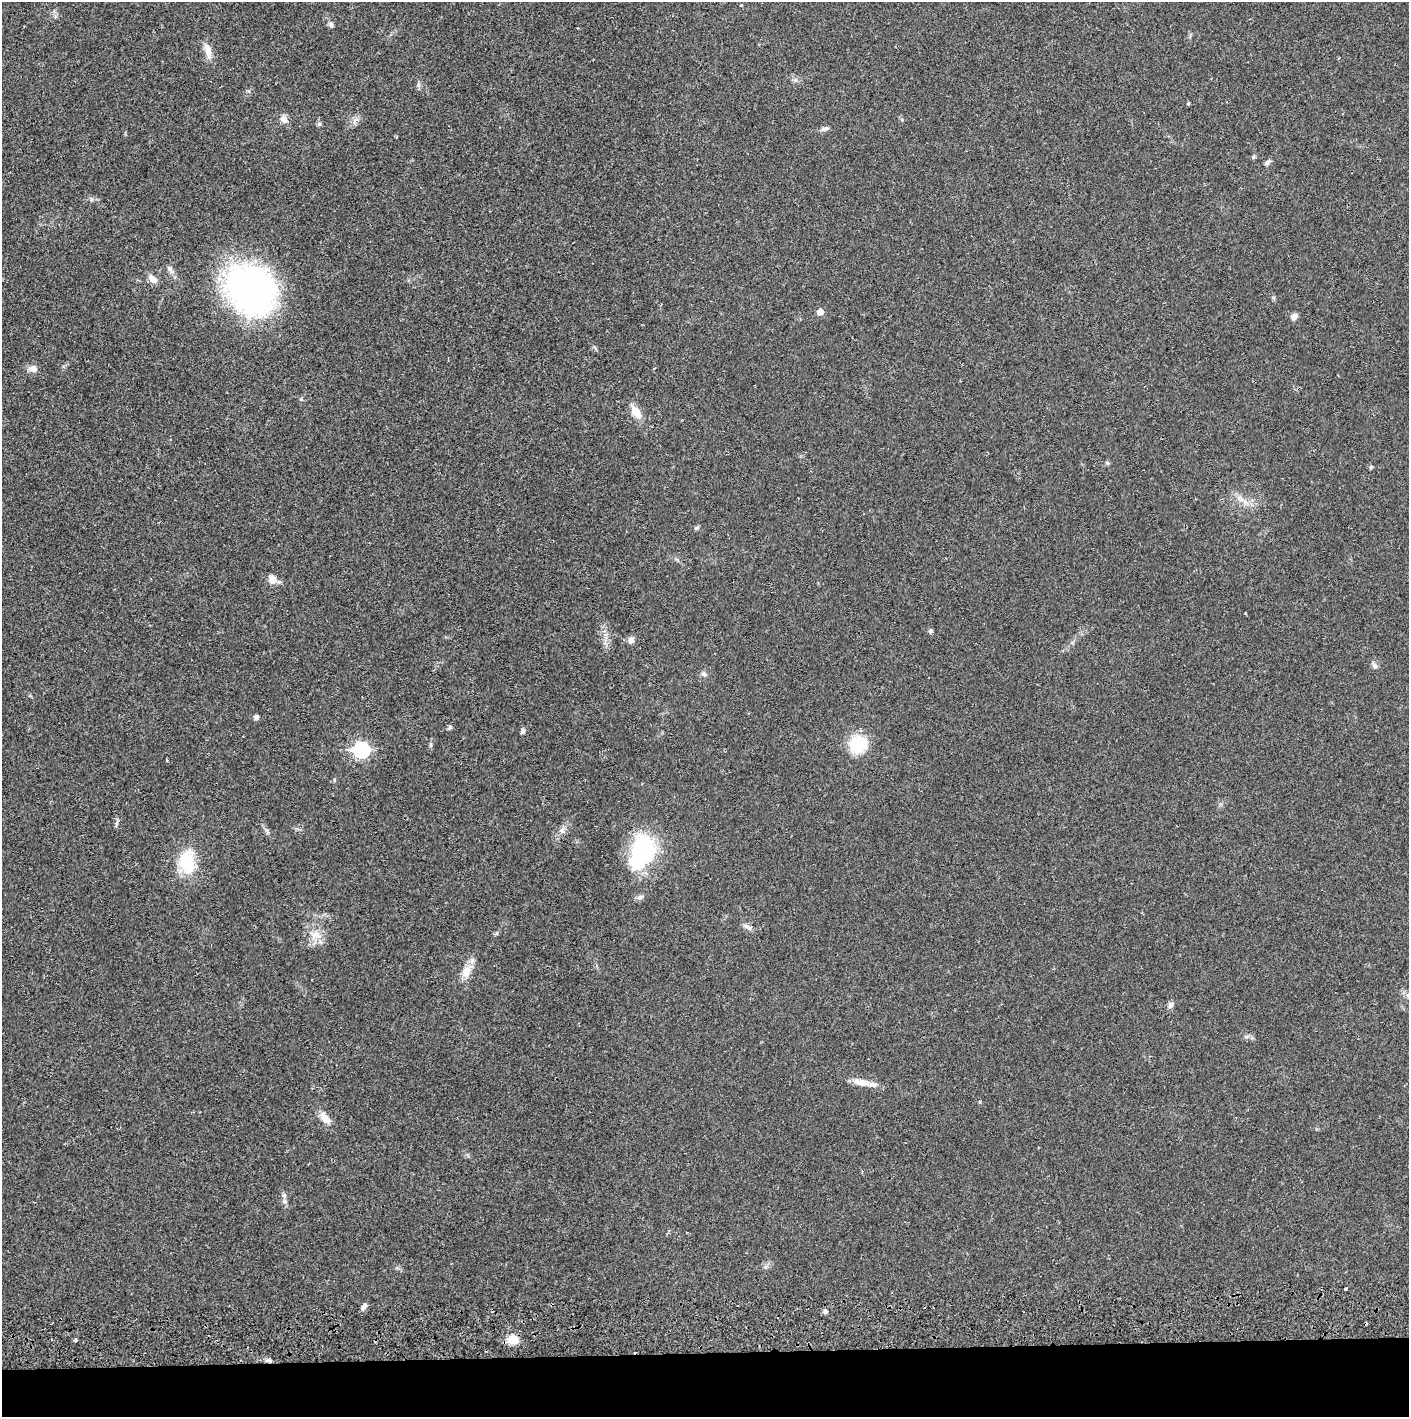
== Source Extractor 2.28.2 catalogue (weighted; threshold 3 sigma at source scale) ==
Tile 8 of 3 x 3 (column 2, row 3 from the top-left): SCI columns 1410-2816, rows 56-1470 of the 4229 x 4358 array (HDU 1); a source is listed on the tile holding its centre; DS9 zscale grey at full resolution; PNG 1411 x 1419 px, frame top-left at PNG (2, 2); no overlay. Shown black and unused: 5% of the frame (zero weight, under 2 of 3 exposures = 3% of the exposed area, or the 3 px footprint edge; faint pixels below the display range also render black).
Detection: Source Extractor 2.28.2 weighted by HDU 2 'WHT'; one run over the whole footprint, this tile lists its part. Background 0.0205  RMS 0.0034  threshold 0.0155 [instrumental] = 3 sigma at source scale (4.5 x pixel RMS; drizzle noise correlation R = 1.50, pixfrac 1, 0.05/0.05 arcsec/px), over >= 5 px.
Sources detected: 49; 3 cosmic-ray / hot-pixel residue — not listed; the other 46 listed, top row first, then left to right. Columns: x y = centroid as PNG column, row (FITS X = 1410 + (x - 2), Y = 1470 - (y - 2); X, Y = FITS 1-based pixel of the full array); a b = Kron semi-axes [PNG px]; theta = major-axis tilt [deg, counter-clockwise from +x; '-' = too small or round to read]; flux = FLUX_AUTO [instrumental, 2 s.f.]
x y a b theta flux
331 25 8 6 -66 0.82
208 51 22 8 -78 3.2
248 91 5 5 - 0.55
1188 103 4 3 - 0.43
284 120 12 9 -36 1.8
319 124 6 4 43 0.55
825 128 10 6 13 1.1
1267 163 9 5 31 0.91
170 268 9 6 -47 1.1
153 279 11 7 -42 2.5
251 290 56 47 -49 93
820 312 5 5 - 2.6
1294 317 7 6 - 1.6
33 369 9 9 - 2
636 412 17 9 -56 4.3
1107 463 6 5 - 0.51
1371 467 6 4 89 0.43
272 579 11 9 -63 2.4
930 631 5 5 - 0.85
631 640 9 7 83 1.4
1375 666 6 5 - 0.72
704 674 7 6 - 0.91
256 717 5 5 - 1.3
450 728 6 5 - 0.61
523 731 7 5 77 0.91
858 744 21 17 29 13
431 745 6 4 71 0.48
361 750 8 7 - 56
642 852 42 26 72 34
187 862 28 18 89 14
747 927 14 6 -29 1.4
316 935 17 11 11 4
466 972 19 11 71 4.2
1171 1005 9 6 54 1.3
1246 1036 6 4 -19 0.62
862 1083 26 8 -9 3.9
979 1102 4 4 - 0.49
325 1118 16 8 -48 3.7
284 1195 7 5 46 0.73
284 1201 7 6 - 0.82
1346 1289 4 3 - 0.94
364 1307 11 5 53 1.1
825 1311 4 4 - 1.1
75 1340 5 3 - 0.53
513 1340 9 7 -2 7.1
268 1360 8 5 0 0.96